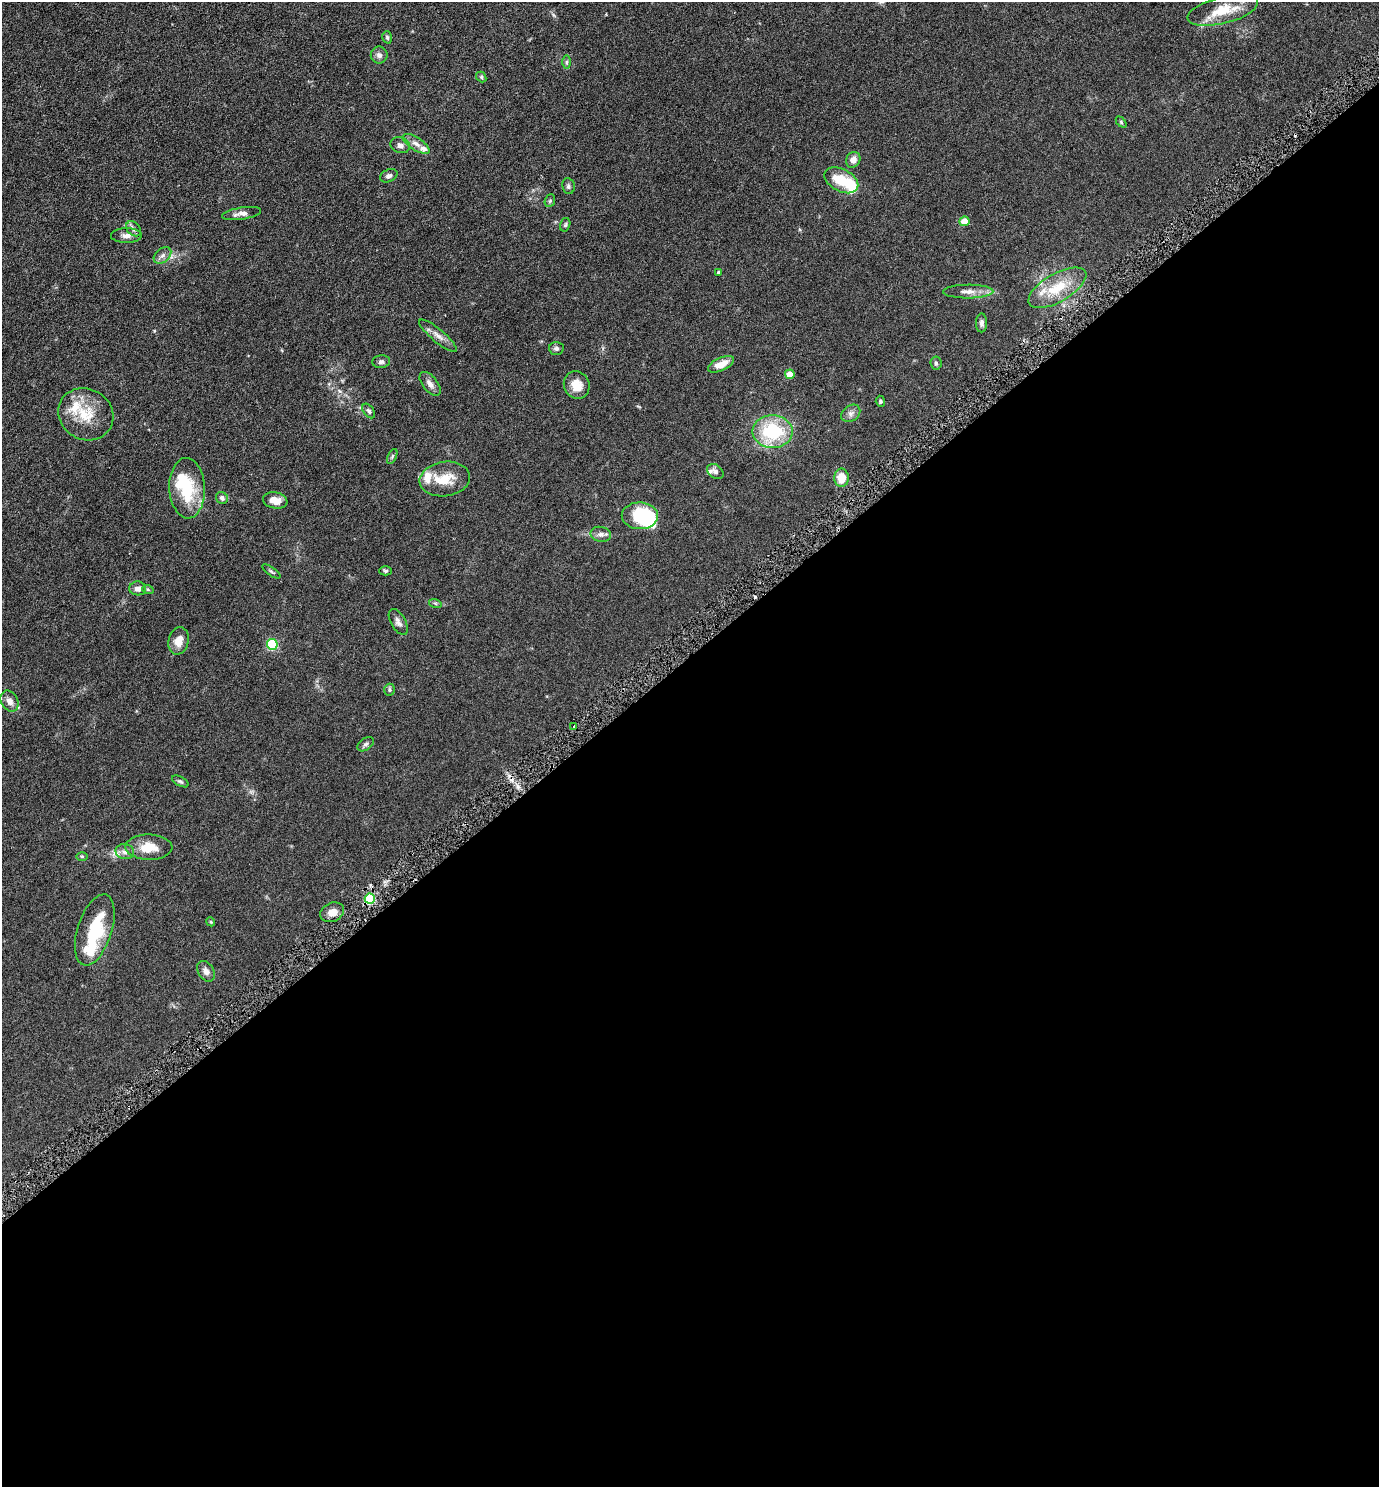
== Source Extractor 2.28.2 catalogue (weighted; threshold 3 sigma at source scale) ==
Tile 15 of 4 x 4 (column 3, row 4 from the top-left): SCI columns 2911-4287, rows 16-1500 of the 5961 x 5968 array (HDU 1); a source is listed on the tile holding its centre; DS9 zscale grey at full resolution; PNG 1381 x 1489 px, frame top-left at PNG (2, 2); each listed source drawn as its Kron ellipse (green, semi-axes under 4 px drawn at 4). Shown black and unused: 56% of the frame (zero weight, under 3 of 6 exposures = <1% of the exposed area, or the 3 px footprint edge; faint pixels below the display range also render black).
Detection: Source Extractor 2.28.2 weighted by HDU 2 'WHT'; one run over the whole footprint, this tile lists its part. Background 0.0673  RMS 0.006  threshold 0.0247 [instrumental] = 3 sigma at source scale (4.09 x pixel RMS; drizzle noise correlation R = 1.36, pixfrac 0.8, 0.05/0.05 arcsec/px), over >= 5 px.
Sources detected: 80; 5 inside a brighter object's white glare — neither listed nor drawn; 9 inside a brighter listed object's ellipse — not listed separately; the other 66 listed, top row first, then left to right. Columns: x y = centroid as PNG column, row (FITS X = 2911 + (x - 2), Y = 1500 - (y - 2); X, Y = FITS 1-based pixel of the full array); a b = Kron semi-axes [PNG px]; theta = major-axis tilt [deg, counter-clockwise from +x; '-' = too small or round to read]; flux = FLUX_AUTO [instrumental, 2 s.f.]
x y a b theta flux
1223 10 36 13 14 16
387 37 6 4 -74 0.76
379 55 8 8 - 2
567 62 6 4 89 0.9
481 77 6 4 -51 0.71
1121 122 6 4 -47 0.66
416 144 15 6 -33 3
400 145 10 7 -21 2.3
853 160 8 7 - 3.2
389 176 9 6 25 1.5
841 180 18 11 -28 13
568 186 8 6 -82 1.1
550 201 6 5 - 0.75
242 214 20 6 9 2.9
964 221 5 5 - 6.9
565 225 7 5 74 0.77
133 229 8 6 -43 1.5
126 235 15 7 1 3.2
162 255 10 6 40 2
718 272 4 4 - 0.68
1057 288 32 14 30 16
968 292 25 7 0 4.1
981 323 9 5 90 1.5
438 336 24 6 -40 3.7
556 348 7 6 - 1.5
381 362 9 6 6 1.5
936 363 6 5 - 0.94
721 364 14 6 24 6.5
790 374 5 4 - 9.1
430 384 14 7 -52 2.7
577 385 14 12 -64 6.8
880 401 5 4 - 0.75
369 411 8 5 -52 1.1
851 413 10 7 36 2.2
86 414 28 25 -30 16
772 432 20 16 -1 30
392 456 8 4 64 0.78
715 471 9 6 -34 1.7
842 478 9 7 -88 8.4
445 479 25 17 8 11
187 488 30 18 -87 24
222 498 6 5 - 1.7
275 500 12 8 -10 5.3
640 516 18 13 -1 30
601 534 10 7 -11 2.2
271 571 11 3 -35 0.84
386 571 6 4 1 0.77
138 588 8 7 - 2.5
148 590 6 4 -20 0.62
435 603 6 4 -18 0.68
398 622 14 7 -60 2.4
179 641 14 10 75 5.7
272 644 5 5 - 45
390 690 6 5 - 0.96
10 701 11 8 -61 3.1
574 726 2 2 - 0.6
366 744 9 5 34 1.4
180 781 9 4 -29 0.94
149 847 23 12 -1 10
125 852 9 7 -11 2.3
82 856 6 4 0 0.58
370 898 5 5 - 33
332 912 12 9 26 4.5
211 922 4 3 - 0.5
95 930 37 17 72 28
206 971 11 7 -58 2.7
Overlapping masked pixels (flux is a lower limit): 1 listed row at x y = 370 898
Isophote crosses this tile's border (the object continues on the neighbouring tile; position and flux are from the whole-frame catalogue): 1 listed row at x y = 1223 10